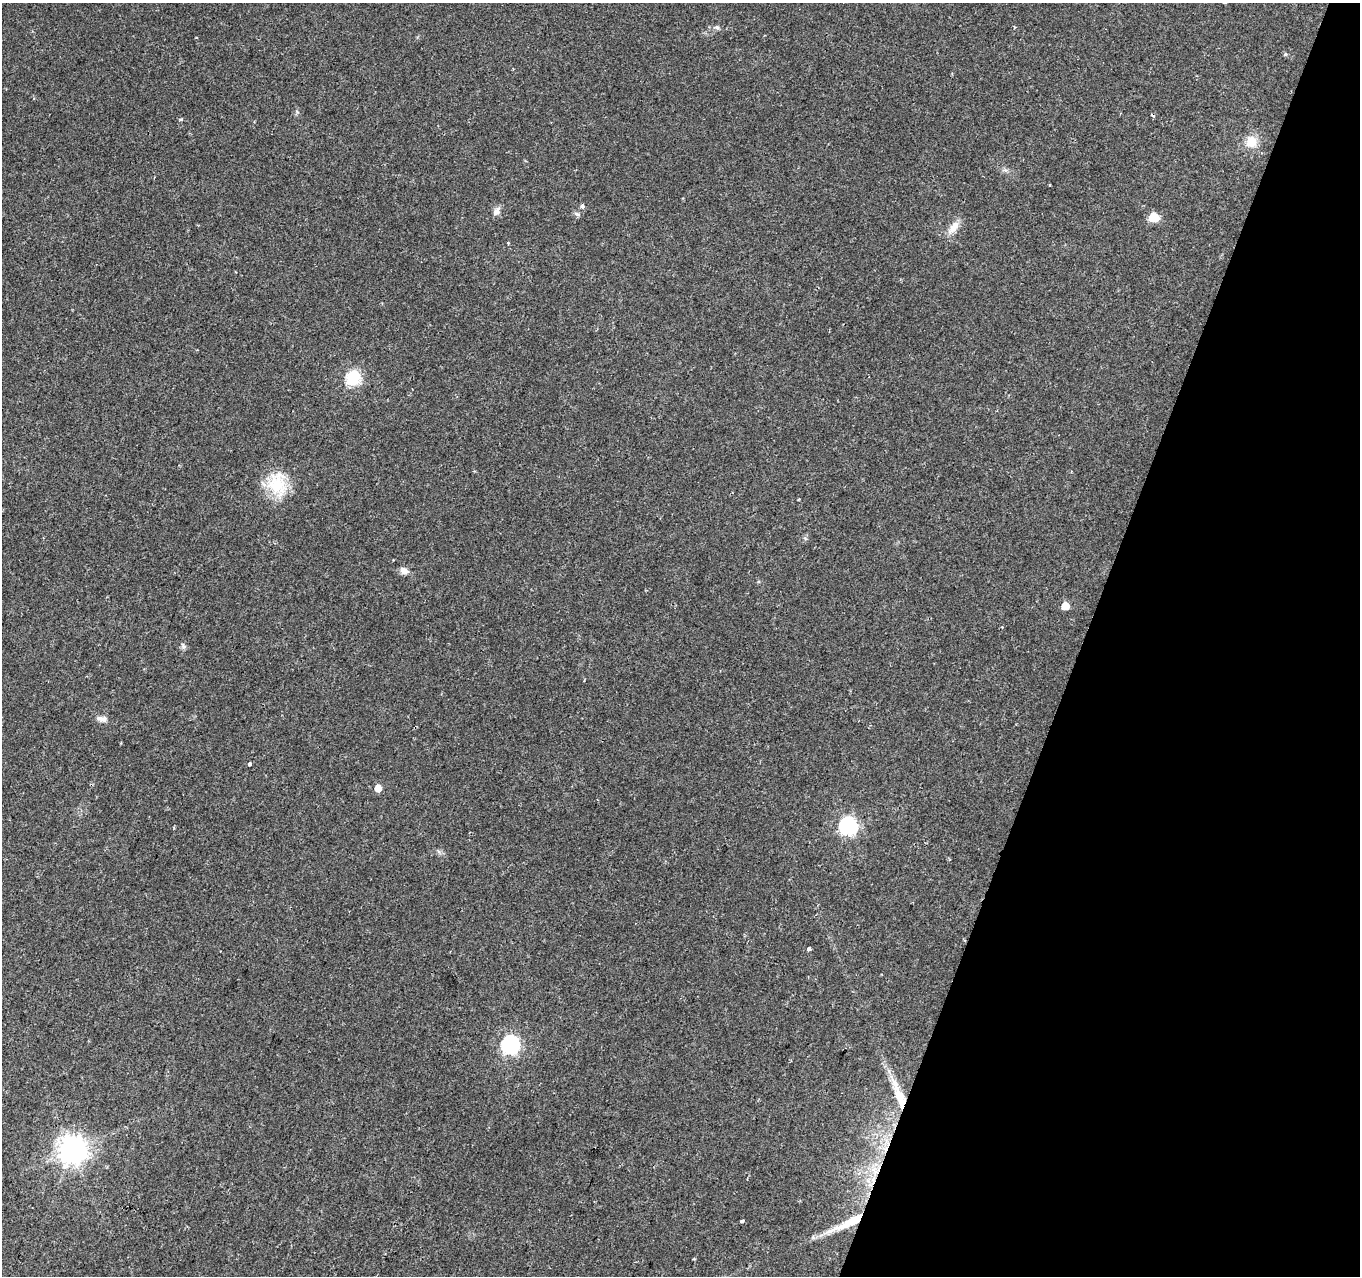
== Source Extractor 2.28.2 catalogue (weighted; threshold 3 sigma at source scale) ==
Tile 8 of 4 x 4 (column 4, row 2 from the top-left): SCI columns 4074-5431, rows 2760-4033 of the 5436 x 5585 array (HDU 1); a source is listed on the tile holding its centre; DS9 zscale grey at full resolution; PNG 1362 x 1278 px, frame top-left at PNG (2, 3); no overlay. Shown black and unused: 20% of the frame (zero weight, under 2 of 3 exposures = <1% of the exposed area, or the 3 px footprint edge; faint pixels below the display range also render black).
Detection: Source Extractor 2.28.2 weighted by HDU 2 'WHT'; one run over the whole footprint, this tile lists its part. Background 0.07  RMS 0.0055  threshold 0.0247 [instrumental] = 3 sigma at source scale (4.5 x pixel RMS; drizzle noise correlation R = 1.50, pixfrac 1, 0.0396/0.0396 arcsec/px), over >= 5 px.
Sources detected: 27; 1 inside a brighter object's white glare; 2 cosmic-ray / hot-pixel residue — not listed; the other 24 listed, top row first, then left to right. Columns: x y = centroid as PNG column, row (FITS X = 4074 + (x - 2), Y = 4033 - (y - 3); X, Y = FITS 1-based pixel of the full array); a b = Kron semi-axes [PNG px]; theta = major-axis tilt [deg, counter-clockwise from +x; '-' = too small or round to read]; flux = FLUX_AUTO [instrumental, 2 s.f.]
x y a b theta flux
717 27 7 6 - 1.3
1285 54 5 4 - 0.8
181 119 5 4 - 0.95
1251 142 14 13 - 8.4
582 206 4 3 - 2.8
497 211 11 8 57 2.9
1154 217 6 6 - 23
954 227 18 9 55 5.9
353 380 7 7 - 61
278 485 34 24 -83 21
404 571 10 8 -27 3.4
1065 606 5 5 - 9.4
183 646 7 7 - 1.4
102 719 15 8 -6 3
249 764 4 3 - 4
378 788 5 5 - 6.5
848 826 7 7 - 150
809 949 4 3 - 6.7
510 1045 7 7 - 170
900 1098 41 10 -69 17
72 1149 9 9 - 670
874 1170 16 7 -50 5.5
742 1221 3 3 - 3.1
847 1223 56 9 25 19
Overlapping masked pixels (flux is a lower limit): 3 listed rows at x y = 900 1098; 874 1170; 847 1223